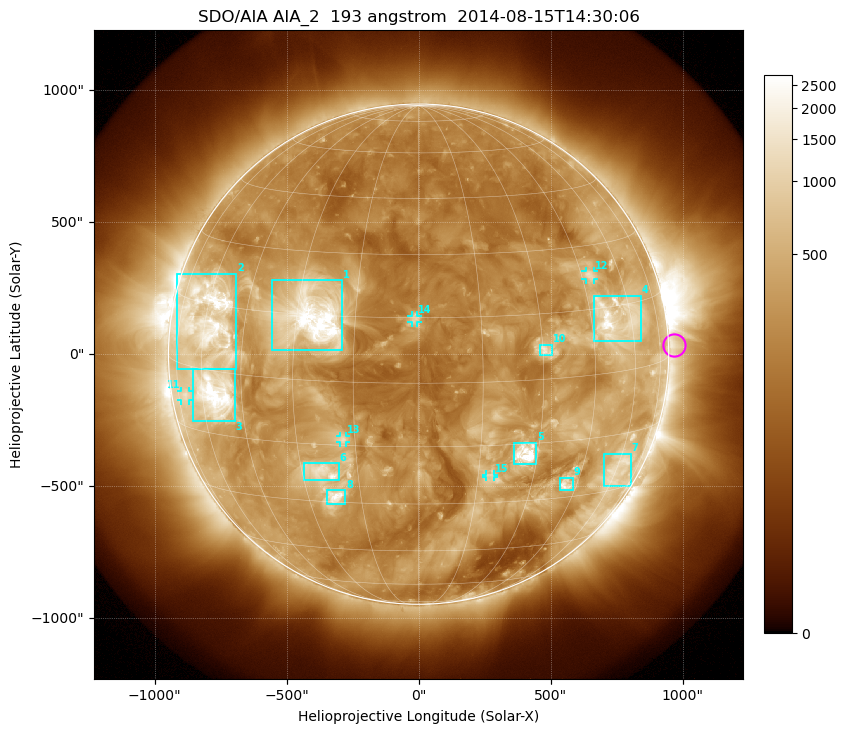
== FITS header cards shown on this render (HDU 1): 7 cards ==
TELESCOP= 'SDO/AIA'
INSTRUME= 'AIA_2'
WAVELNTH=                  193
WAVEUNIT= 'angstrom'
DATE-OBS= '2014-08-15T14:30:06.84'
CTYPE1  = 'HPLN-TAN'
CTYPE2  = 'HPLT-TAN'

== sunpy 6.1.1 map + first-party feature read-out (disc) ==
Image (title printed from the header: SDO/AIA AIA_2  193 angstrom  2014-08-15T14:30:06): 1024 x 1024 px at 2.4 arcsec/px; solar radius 948 arcsec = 395 px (full disc in frame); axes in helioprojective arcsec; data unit not stated in the header (colour bar unlabelled)
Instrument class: DISC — disc imager (sunpy class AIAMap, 193 A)
Bright regions (active regions / flare kernels): reference = the median radial profile (limb darkening/brightening removed); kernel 9 px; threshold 5 sigma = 682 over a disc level ~267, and >= 1.15x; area >= 12 px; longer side >= 9 px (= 22 arcsec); searched inside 0.97 R_sun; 15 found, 15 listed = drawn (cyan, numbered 1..; 5 of them under ~33 arcsec drawn as corner ticks so the feature stays visible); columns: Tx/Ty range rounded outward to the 5 arcsec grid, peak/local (2 s.f.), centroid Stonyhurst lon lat
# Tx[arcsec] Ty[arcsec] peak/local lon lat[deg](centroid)
1 -560..-290 15..280 16 -26 +15
2 -920..-690 -55..305 13 -59 +12
3 -855..-695 -255..-55 13 -55 -5
4 665..845 45..220 9.5 +54 +12
5 360..450 -420..-335 15 +27 -17
6 -435..-300 -480..-410 6.5 -25 -22
7 700..805 -500..-375 4.3 +60 -24
8 -350..-275 -570..-515 9.1 -22 -28
9 535..585 -515..-465 6.7 +41 -26
10 460..510 -5..35 5.2 +31 +7
11 -900..-865 -175..-140 3.6 -70 -7
12 630..665 280..315 4.4 +48 +23
13 -300..-275 -335..-310 4.3 -18 -13
14 -30..-5 120..150 6 -1 +15
15 255..285 -465..-455 3.6 +18 -23
Off-limb structures (1.02-1.3 R_sun): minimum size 162 px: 2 found; the strongest spans PA ~225..305 deg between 1.02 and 1.3 R_sun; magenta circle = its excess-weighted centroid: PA ~270 deg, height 1.02 R_sun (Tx ~970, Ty ~35 arcsec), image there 2.2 x the reference